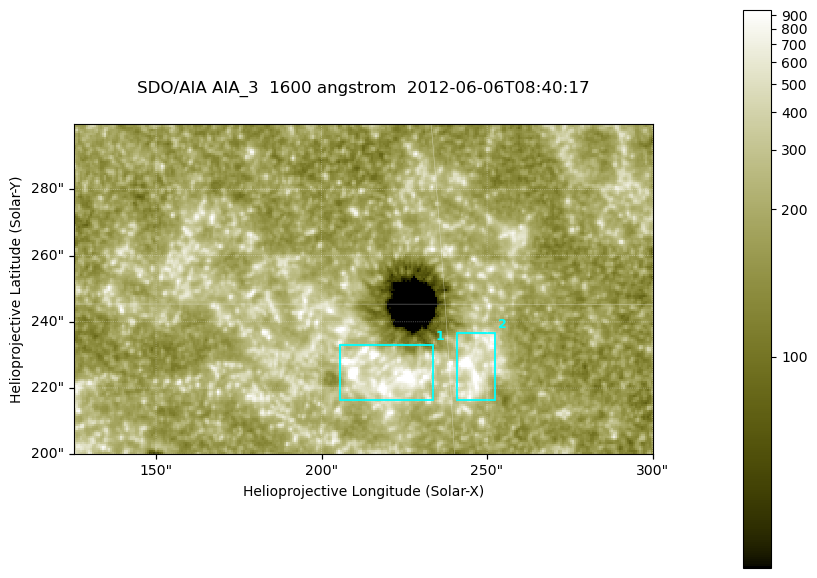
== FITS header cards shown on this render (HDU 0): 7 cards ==
TELESCOP= 'SDO/AIA '
INSTRUME= 'AIA_3   '
WAVELNTH=                 1600
WAVEUNIT= 'angstrom'
DATE-OBS= '2012-06-06T08:40:17.12'
CTYPE1  = 'HPLN-TAN'
CTYPE2  = 'HPLT-TAN'

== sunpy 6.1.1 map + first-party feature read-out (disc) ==
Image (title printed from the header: SDO/AIA AIA_3  1600 angstrom  2012-06-06T08:40:17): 287 x 164 px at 0.609 arcsec/px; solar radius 946 arcsec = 1552 px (partial field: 0.6% of the solar disc is inside the frame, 100% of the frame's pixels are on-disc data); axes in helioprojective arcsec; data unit not stated in the header (colour bar unlabelled)
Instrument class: DISC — disc imager (sunpy class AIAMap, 1600 A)
Bright regions (active regions / flare kernels): reference = the on-disc median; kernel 3 px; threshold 5 sigma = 344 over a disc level ~187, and >= 1.15x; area >= 47 px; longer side >= 3 px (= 1.8 arcsec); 2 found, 2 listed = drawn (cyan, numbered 1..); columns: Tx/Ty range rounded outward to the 2 arcsec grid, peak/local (2 s.f.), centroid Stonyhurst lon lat
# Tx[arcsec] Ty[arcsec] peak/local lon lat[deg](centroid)
1 204..234 216..234 6.3 +14 +14
2 240..254 216..238 7.3 +16 +14